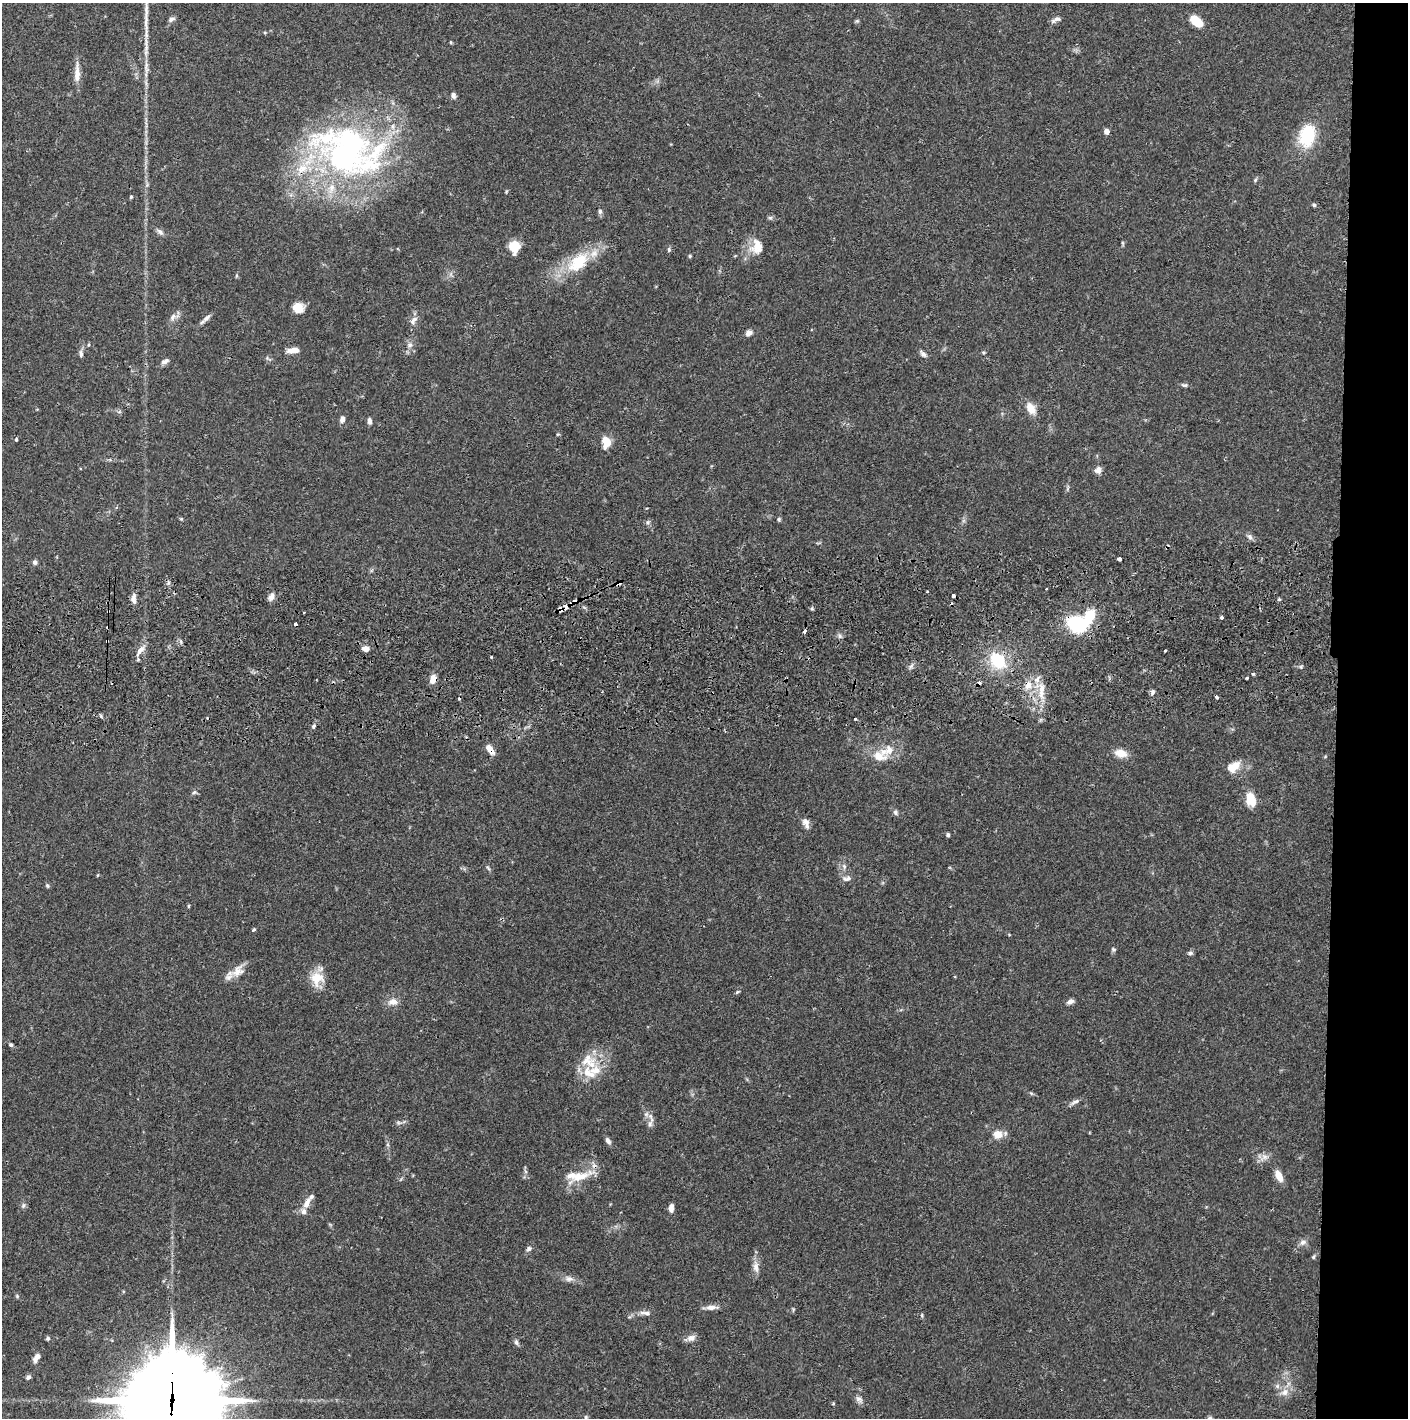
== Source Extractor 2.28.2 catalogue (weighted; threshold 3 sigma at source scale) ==
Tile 6 of 3 x 3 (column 3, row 2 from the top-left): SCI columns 2817-4222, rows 1472-2887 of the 4229 x 4360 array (HDU 1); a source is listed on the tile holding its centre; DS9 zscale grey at full resolution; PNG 1410 x 1420 px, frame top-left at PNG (2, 3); no overlay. Shown black and unused: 5% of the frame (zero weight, under 2 of 3 exposures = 3% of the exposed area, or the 3 px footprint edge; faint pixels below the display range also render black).
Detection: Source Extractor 2.28.2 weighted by HDU 2 'WHT'; one run over the whole footprint, this tile lists its part. Background 0.0683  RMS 0.0049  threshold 0.0219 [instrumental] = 3 sigma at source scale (4.5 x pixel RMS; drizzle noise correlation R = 1.50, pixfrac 1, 0.05/0.05 arcsec/px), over >= 5 px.
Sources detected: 154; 6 cosmic-ray / hot-pixel residue — not listed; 16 inside a brighter listed object's ellipse — not listed separately; the other 132 listed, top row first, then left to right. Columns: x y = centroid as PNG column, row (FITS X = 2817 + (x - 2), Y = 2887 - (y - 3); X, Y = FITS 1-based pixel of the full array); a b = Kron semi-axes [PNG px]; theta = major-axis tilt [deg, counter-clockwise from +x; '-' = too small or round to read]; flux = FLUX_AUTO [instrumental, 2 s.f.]
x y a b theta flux
171 19 8 5 29 1.5
1056 19 13 5 24 1.8
1196 21 14 8 -43 8.9
77 73 27 7 89 5.1
453 95 8 5 -78 1.6
1106 131 5 4 - 3.9
1307 135 27 18 76 21
347 151 82 69 -34 170
1255 180 6 4 48 0.76
131 197 5 3 - 0.61
1314 205 5 4 - 0.86
600 211 6 5 - 1.1
770 218 7 4 0 0.82
160 232 11 6 -37 1.7
1123 243 6 4 -71 0.55
757 246 22 16 85 8.3
514 247 14 12 -90 7.1
669 250 7 5 -90 0.8
690 256 4 4 - 0.59
578 262 34 19 41 22
298 308 11 10 - 6.7
173 317 10 7 58 2.2
207 318 15 5 46 2
413 320 14 8 60 2.7
749 333 9 7 39 2
410 345 7 6 - 1.7
293 350 13 6 5 4.7
81 354 10 5 -85 1.4
923 354 11 6 -43 1.6
165 361 11 6 25 1.8
1184 385 9 5 -5 1.1
1031 408 15 9 -60 5.6
342 419 6 5 - 2.4
369 421 7 4 -85 1.7
558 434 6 3 17 0.48
16 440 4 3 - 0.62
606 442 12 8 89 7.2
1098 470 9 8 - 2.3
181 519 5 4 - 0.54
779 519 5 4 - 0.7
648 522 7 6 - 1.1
1250 537 9 7 -64 1.6
1119 559 4 3 - 3.6
35 562 6 5 - 1.2
619 583 5 4 - 2.6
1046 589 3 2 - 0.52
953 596 3 3 - 2.5
271 597 11 6 62 2.1
134 599 13 6 89 2.4
1279 599 5 4 - 0.59
573 602 10 4 29 3.3
566 607 4 3 - 13
812 609 5 4 - 0.7
561 610 5 5 - 4.4
1090 615 18 12 72 11
1222 617 3 3 - 1.7
1077 624 17 13 -11 34
805 631 4 3 - 3.6
840 636 7 4 -90 1
107 641 3 2 - 0.51
365 649 7 6 - 3.1
140 650 13 7 51 3.3
1165 651 3 3 - 2.1
491 657 3 3 - 1.1
998 661 16 12 -48 22
910 667 7 4 71 1
1253 674 4 3 - 1
1247 678 3 3 - 1.1
433 679 8 6 78 5.2
1028 685 11 10 - 4.7
1041 690 23 8 87 7
1152 693 7 5 63 1.2
1216 697 4 3 - 1.4
856 719 3 2 - 0.62
314 726 5 4 - 0.8
490 750 13 6 -55 4.1
1121 753 16 9 -15 5.5
879 757 21 13 -14 7.8
1325 757 5 3 - 0.43
1233 767 16 9 35 7.6
194 792 7 5 22 0.94
1250 799 10 7 -79 15
895 812 7 5 -75 1.1
806 821 10 9 - 2.3
948 835 5 4 - 0.83
844 866 8 5 -69 1.4
488 868 7 4 -46 0.76
98 875 5 3 - 0.38
847 878 13 7 4 2.3
47 886 5 5 - 0.82
188 906 5 3 - 0.48
254 930 4 3 - 1.4
1009 935 4 3 - 0.38
1113 949 6 6 - 0.84
1190 953 7 4 1 1
238 971 21 14 40 6.2
317 978 17 16 - 9.4
737 992 7 3 36 0.65
1070 1001 8 5 19 2
393 1002 13 9 10 3.8
11 1045 6 5 - 0.84
587 1059 23 17 26 10
1075 1102 13 5 22 1.9
650 1124 12 7 68 2.1
998 1134 12 10 7 5.2
608 1141 9 5 -57 1.6
1265 1157 7 5 0 1.7
1279 1176 12 6 -64 5.7
579 1177 40 10 21 11
307 1203 16 7 65 4
23 1205 7 5 70 1.1
671 1208 9 5 88 2.6
1303 1242 8 8 - 2
529 1249 7 6 - 1.4
1313 1257 6 5 - 0.81
756 1267 17 7 -81 3.3
569 1279 12 7 -4 2.4
17 1296 6 4 -47 0.67
711 1307 16 6 1 2.9
793 1309 6 3 -73 0.54
647 1313 12 6 -12 2.1
922 1315 6 3 73 0.57
48 1338 5 4 - 0.98
691 1338 13 8 22 2.6
516 1342 8 5 -62 1.2
36 1358 12 6 55 2.9
28 1377 6 5 - 1.4
1284 1392 12 10 50 4
172 1399 39 29 85 8500
859 1399 10 7 -22 1.8
833 1404 5 3 - 0.44
586 1417 6 5 - 0.75
Overlapping masked pixels (flux is a lower limit): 13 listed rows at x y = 619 583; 953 596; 573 602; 566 607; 561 610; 1077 624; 107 641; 998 661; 433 679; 1028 685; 490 750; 579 1177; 172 1399
Isophote crosses this tile's border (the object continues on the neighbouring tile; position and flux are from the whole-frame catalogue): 2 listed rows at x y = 172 1399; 586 1417